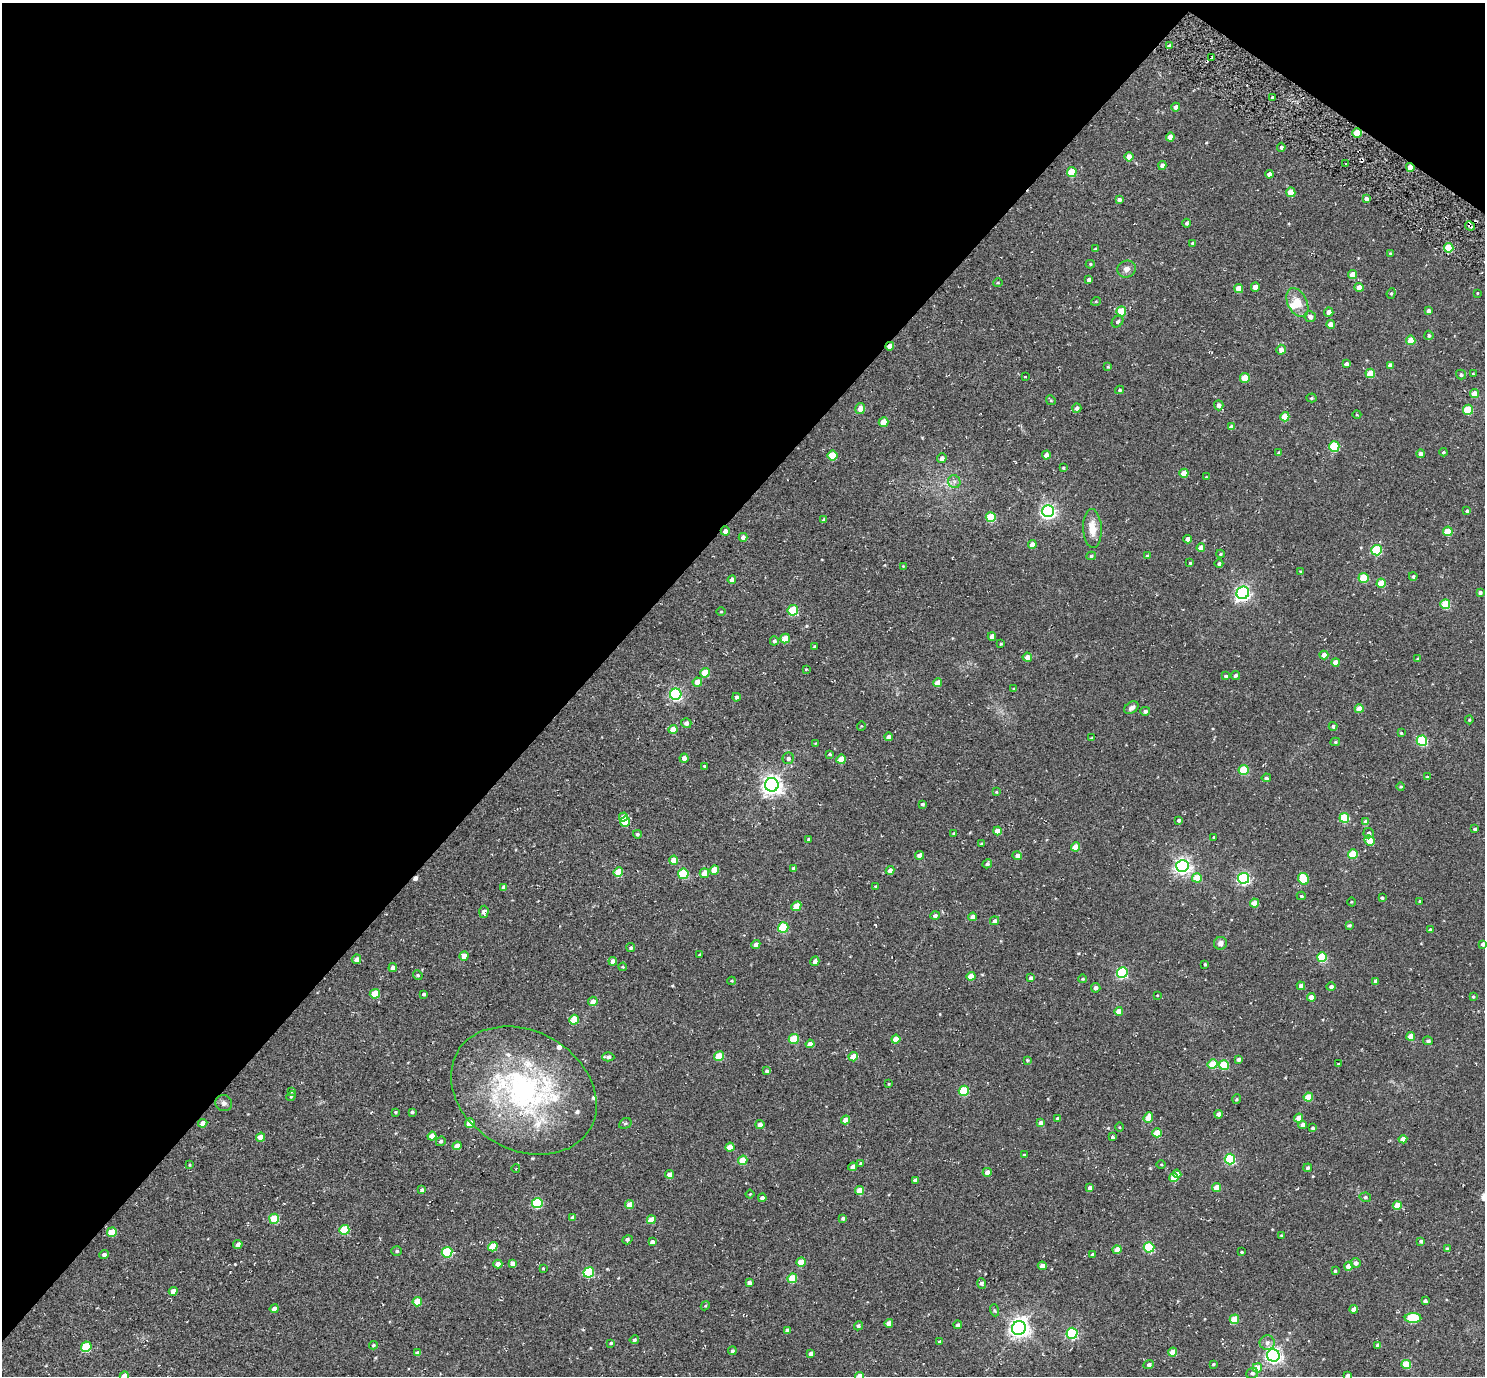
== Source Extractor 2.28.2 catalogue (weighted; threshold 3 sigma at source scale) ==
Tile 2 of 4 x 4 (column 2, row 1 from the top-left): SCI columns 1523-3005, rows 4317-5690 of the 5972 x 5985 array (HDU 1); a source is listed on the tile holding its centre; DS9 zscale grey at full resolution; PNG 1487 x 1378 px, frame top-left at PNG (2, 3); each listed source drawn as its Kron ellipse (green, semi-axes under 4 px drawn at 4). Shown black and unused: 41% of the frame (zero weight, under 2 of 3 exposures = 3% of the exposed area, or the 3 px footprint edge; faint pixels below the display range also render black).
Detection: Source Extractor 2.28.2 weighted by HDU 2 'WHT'; one run over the whole footprint, this tile lists its part. Background 0.0261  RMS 0.011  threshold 0.0498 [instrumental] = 3 sigma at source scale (4.5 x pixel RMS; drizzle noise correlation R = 1.50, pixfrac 1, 0.05/0.05 arcsec/px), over >= 5 px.
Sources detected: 369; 3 cosmic-ray / hot-pixel residue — neither listed nor drawn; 7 inside a brighter listed object's ellipse — not listed separately; the other 359 listed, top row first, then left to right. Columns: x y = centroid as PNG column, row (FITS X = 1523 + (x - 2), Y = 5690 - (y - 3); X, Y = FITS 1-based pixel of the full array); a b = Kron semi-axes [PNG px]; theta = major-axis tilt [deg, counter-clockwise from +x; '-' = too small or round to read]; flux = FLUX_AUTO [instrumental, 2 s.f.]
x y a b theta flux
1169 46 4 3 - 2.6
1212 58 3 2 - 1.7
1272 98 3 2 - 1.3
1176 107 4 4 - 4.8
1357 133 4 4 - 22
1170 137 4 4 - 8.9
1281 147 4 4 - 2.3
1129 157 4 4 - 9.4
1346 164 3 2 - 1.1
1162 165 4 4 - 5.2
1410 167 4 4 - 13
1072 172 5 5 - 29
1269 174 4 4 - 5.1
1291 192 5 4 - 16
1119 199 4 4 - 2.8
1366 199 4 3 - 3
1187 223 4 4 - 1.8
1470 226 5 3 - 3.4
1192 243 4 3 - 1.1
1449 248 5 4 - 29
1095 249 4 3 - 1.4
1390 253 3 3 - 1
1090 264 4 4 - 1.4
1127 269 9 8 - 5.8
1353 275 4 4 - 14
1089 280 4 3 - 2.8
998 283 5 3 - 1.1
1255 287 4 4 - 9.5
1359 287 4 4 - 11
1239 289 4 4 - 16
1391 293 5 4 - 1.4
1477 293 4 2 - 0.66
1096 301 5 3 - 0.81
1297 303 15 9 -64 16
1121 311 5 5 - 31
1428 311 4 4 - 3.9
1329 312 4 4 - 6.9
1310 317 5 5 - 5
1118 321 6 5 - 2.4
1331 324 4 4 - 9.2
1429 335 5 4 - 1.9
1411 340 4 4 - 18
890 346 4 4 - 10
1281 350 5 4 - 6.5
1346 364 4 4 - 3.8
1390 365 4 4 - 4.5
1108 367 4 3 - 1.1
1370 373 5 5 - 23
1473 374 3 3 - 0.94
1461 375 5 5 - 2.1
1025 377 3 3 - 2.6
1245 378 5 5 - 19
1120 390 4 4 - 1.9
1474 393 4 4 - 11
1311 398 5 4 - 1.4
1051 400 5 4 - 1.3
1219 405 5 4 - 4.7
1077 408 4 4 - 4.5
860 409 5 5 - 5.9
1468 410 5 5 - 43
1357 415 4 3 - 0.79
1285 417 5 4 - 23
884 422 5 4 - 18
1231 427 4 4 - 5
1334 446 5 5 - 64
1443 452 4 3 - 1.3
1279 453 3 3 - 2.4
1420 454 4 4 - 4.4
832 455 5 5 - 25
1046 455 4 4 - 4.7
942 458 5 4 - 4.7
1063 468 3 3 - 1.1
1184 473 4 4 - 13
1206 477 3 2 - 0.76
954 482 6 6 - 3.2
1048 511 6 6 - 310
1467 511 3 3 - 2.1
991 517 5 5 - 42
824 520 4 3 - 2.9
1092 528 19 9 -87 15
725 531 4 4 - 4.9
1448 531 5 4 - 24
743 537 4 4 - 4.5
1188 539 4 4 - 5.9
1032 544 4 4 - 7.6
1201 548 4 4 - 11
1377 550 5 5 - 67
1220 554 4 4 - 1.2
1091 556 5 4 - 1.6
1147 556 3 3 - 2
1190 563 3 3 - 1
1219 564 4 4 - 2.4
903 566 3 3 - 0.79
1301 571 4 3 - 0.81
1413 576 4 4 - 2.1
1364 578 5 5 - 41
732 580 4 4 - 5.6
1381 583 4 4 - 24
1243 593 6 6 - 290
1480 593 3 3 - 2.9
1445 604 5 5 - 41
793 610 5 5 - 50
721 611 4 3 - 1.1
992 637 4 4 - 7
785 639 5 4 - 21
774 641 4 4 - 2.6
1001 644 3 2 - 1.1
815 646 3 3 - 1.6
1324 655 4 4 - 9.7
1027 657 4 4 - 5.9
1418 659 3 3 - 1.9
1336 662 4 4 - 9.5
806 669 3 3 - 0.89
705 673 5 5 - 25
1235 675 4 4 - 2.2
1226 676 4 3 - 2
697 682 4 4 - 13
938 683 4 4 - 9.7
1014 689 3 3 - 1.9
676 694 6 5 - 190
737 697 4 4 - 2.5
1131 708 8 5 35 4.5
1359 709 4 4 - 12
1145 711 5 4 - 2.9
1469 720 4 4 - 1
686 723 5 5 - 3.9
861 726 4 3 - 0.84
1333 726 4 4 - 2.1
673 729 4 4 - 13
1401 733 4 3 - 1
888 737 4 4 - 4.5
1092 738 4 3 - 1.3
1422 741 5 5 - 83
1335 742 5 4 - 1.7
815 743 4 3 - 0.79
830 754 4 3 - 1.5
684 758 4 4 - 6.5
788 758 5 5 - 3.5
841 759 5 4 - 21
704 766 3 3 - 3.2
1244 770 5 5 - 49
1427 777 4 3 - 1.2
1266 778 4 4 - 2.4
772 785 7 6 - 620
1401 787 4 4 - 1.5
996 792 3 3 - 1
922 804 3 3 - 2
623 817 4 4 - 12
1344 818 5 5 - 48
1179 820 3 3 - 2.5
625 822 5 5 - 34
1366 822 4 4 - 7.3
1475 829 4 3 - 1.9
997 831 4 4 - 11
953 833 3 2 - 0.8
1369 833 5 5 - 3.4
637 834 4 4 - 1.6
1214 837 3 2 - 0.87
809 839 4 3 - 1.5
1369 840 5 4 - 14
981 844 3 3 - 1.4
1076 847 4 4 - 15
1353 854 5 4 - 43
920 855 4 4 - 8.7
1017 856 5 4 - 4.7
673 860 4 4 - 14
987 864 5 4 - 2.7
1182 866 6 6 - 370
794 868 4 3 - 3.5
714 870 4 4 - 17
890 870 4 4 - 5.2
618 872 5 4 - 26
704 873 5 4 - 11
683 874 5 5 - 68
1197 878 5 4 - 18
1244 878 5 5 - 180
1303 879 6 5 - 50
875 886 4 3 - 1
504 887 4 4 - 3.3
1301 896 4 4 - 1.3
1382 898 4 3 - 1.4
1420 901 4 3 - 1.6
1352 902 4 3 - 0.9
1255 903 4 4 - 16
796 906 5 4 - 17
484 912 6 4 87 3.8
935 915 4 4 - 2.5
973 917 4 4 - 7.3
994 921 5 4 - 2.5
1349 925 4 3 - 1.7
783 927 5 5 - 63
1430 930 4 3 - 2.3
1220 943 6 6 - 5.3
756 944 5 4 - 4.8
1483 944 4 4 - 4.4
631 948 4 4 - 2
700 955 3 3 - 1.5
464 956 4 4 - 9.6
1322 957 5 5 - 56
356 959 5 4 - 4.7
613 961 4 4 - 5.7
815 961 5 4 - 5.9
1205 964 3 3 - 1.3
623 967 4 3 - 0.93
393 968 4 4 - 4.6
1122 973 5 5 - 110
418 975 5 4 - 1.4
971 976 4 4 - 15
1031 978 4 4 - 2.9
1083 979 4 3 - 1.3
732 981 4 3 - 1
1376 981 4 4 - 3.7
1301 986 4 4 - 5.5
1331 987 5 4 - 3.2
1096 988 5 4 - 3.4
375 994 5 5 - 32
423 994 4 3 - 1.7
1157 995 3 2 - 0.66
1473 996 4 4 - 1.7
1311 997 4 4 - 12
593 1001 5 4 - 7.4
1119 1011 4 4 - 11
574 1020 5 4 - 30
1411 1036 4 4 - 9.8
794 1039 5 5 - 47
896 1039 4 4 - 14
1428 1041 5 4 - 2.4
810 1044 4 4 - 8.8
719 1056 5 4 - 26
608 1057 6 4 -1 4
853 1057 4 4 - 18
1238 1059 4 4 - 3.5
1027 1060 3 3 - 1.1
1213 1064 5 4 - 28
1338 1064 3 3 - 1.3
1224 1065 5 5 - 46
767 1071 3 3 - 2.5
889 1084 3 2 - 0.89
524 1090 77 59 -30 260
292 1091 4 3 - 2.1
964 1091 5 5 - 51
291 1096 5 4 - 1.5
1308 1097 4 4 - 21
1237 1099 5 3 - 1
224 1103 8 8 - 3.5
395 1112 3 3 - 1
412 1112 3 3 - 1.9
1219 1114 4 4 - 5.2
1058 1118 4 3 - 2.1
1148 1118 5 4 - 17
1299 1118 4 4 - 10
846 1120 4 4 - 13
203 1123 5 4 - 6.5
470 1123 5 4 - 21
625 1123 6 4 29 1.5
1041 1123 4 4 - 4.7
760 1125 4 4 - 5.9
1303 1125 4 4 - 5.3
1120 1127 5 3 - 0.99
1312 1128 3 3 - 2.1
1157 1133 4 4 - 18
432 1136 4 4 - 14
1112 1136 4 3 - 4.6
261 1137 5 4 - 14
1403 1139 4 4 - 9.4
441 1141 5 4 - 2.5
457 1146 4 4 - 12
730 1147 4 4 - 14
1024 1155 3 3 - 1.2
1230 1159 5 5 - 89
743 1160 5 4 - 26
861 1163 4 3 - 5.8
1161 1164 4 3 - 1
189 1165 4 3 - 1
853 1167 4 4 - 5
516 1168 4 3 - 0.75
1308 1168 4 4 - 2.4
987 1172 4 4 - 6.1
670 1174 4 4 - 8.3
1177 1174 4 4 - 8.6
1174 1178 4 4 - 13
915 1180 4 4 - 4.7
1090 1188 4 4 - 3.8
1217 1188 4 4 - 14
422 1190 4 4 - 3.4
860 1190 4 4 - 16
750 1194 4 3 - 0.88
1365 1197 5 4 - 2
762 1198 4 4 - 3.7
537 1203 5 5 - 76
629 1205 4 4 - 11
1397 1205 4 4 - 17
572 1218 4 4 - 4
843 1218 4 4 - 2.1
274 1219 5 5 - 47
651 1220 4 4 - 16
344 1230 5 5 - 46
112 1232 5 4 - 25
1281 1235 3 3 - 0.83
627 1240 5 4 - 1.6
1421 1241 4 4 - 2.6
652 1242 4 4 - 4.1
238 1244 5 4 - 5.3
493 1247 5 4 - 29
1149 1247 5 5 - 76
1447 1249 4 3 - 2.8
1117 1250 4 4 - 12
397 1251 5 4 - 1.5
447 1252 5 5 - 67
1241 1252 3 3 - 5.9
104 1255 5 4 - 3.7
1093 1255 3 3 - 2
801 1262 5 4 - 20
513 1263 4 4 - 5.5
1356 1263 5 5 - 4.1
498 1264 4 4 - 11
1042 1266 4 4 - 5.5
1349 1266 4 4 - 12
543 1268 3 3 - 0.89
1335 1271 3 3 - 1.5
589 1272 5 5 - 81
792 1278 5 4 - 34
749 1282 4 4 - 3.7
982 1284 5 3 - 4.1
173 1291 4 4 - 6.9
1425 1301 4 3 - 2.3
417 1302 5 4 - 25
705 1306 5 3 - 0.97
274 1309 4 4 - 5.3
1354 1309 4 4 - 5.2
994 1310 6 4 -71 1.4
1413 1318 8 5 0 69
1234 1319 5 4 - 22
889 1323 4 4 - 8.1
958 1325 4 4 - 2.6
858 1326 5 4 - 2
1019 1328 7 7 - 620
787 1330 4 3 - 2
1072 1333 5 5 - 130
634 1340 5 4 - 2.3
940 1342 4 3 - 2.5
611 1343 4 3 - 1.6
1267 1343 7 7 - 4.7
373 1345 4 4 - 1.5
1378 1345 4 4 - 4.6
86 1347 5 5 - 55
732 1351 4 4 - 2
1173 1352 4 4 - 14
418 1353 4 4 - 4.8
811 1354 4 4 - 4.5
1273 1355 6 6 - 400
1213 1364 3 3 - 1.3
1149 1365 5 4 - 2.9
1406 1365 5 4 - 33
1257 1368 4 4 - 20
1252 1373 6 5 - 2.8
124 1376 4 4 - 9.5
859 1376 4 4 - 12
1348 1376 4 3 - 4.1
Overlapping masked pixels (flux is a lower limit): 5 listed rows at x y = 1357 133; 1410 167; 1470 226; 890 346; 725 531
Isophote crosses this tile's border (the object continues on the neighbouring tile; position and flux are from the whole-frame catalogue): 4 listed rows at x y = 1483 944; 124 1376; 859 1376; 1348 1376